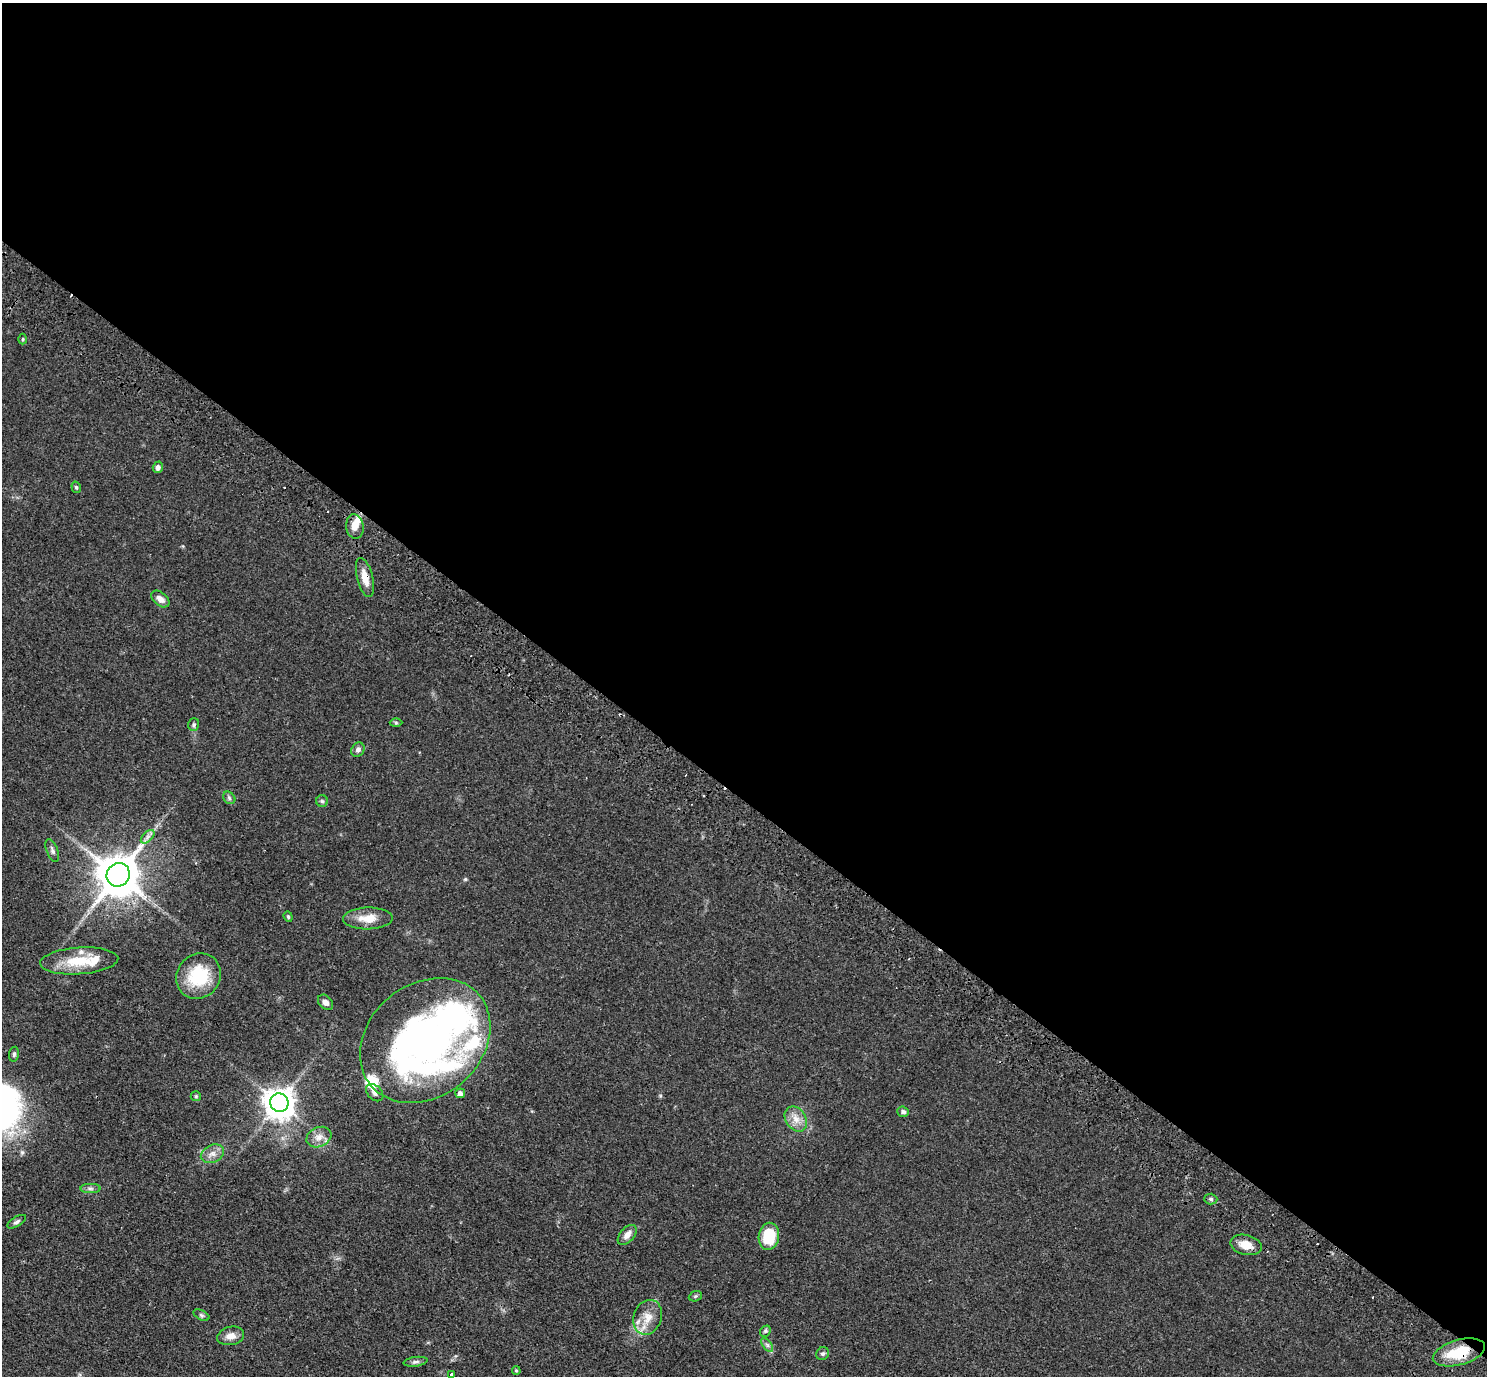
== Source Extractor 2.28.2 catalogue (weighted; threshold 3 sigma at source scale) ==
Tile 3 of 4 x 4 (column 3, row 1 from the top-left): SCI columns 3011-4495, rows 4466-5839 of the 6020 x 6043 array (HDU 1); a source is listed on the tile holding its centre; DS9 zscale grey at full resolution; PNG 1489 x 1378 px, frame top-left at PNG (2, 3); each listed source drawn as its Kron ellipse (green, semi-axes under 4 px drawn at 4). Shown black and unused: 58% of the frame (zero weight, under 3 of 4 exposures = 4% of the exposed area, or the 3 px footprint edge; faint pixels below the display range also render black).
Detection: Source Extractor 2.28.2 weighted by HDU 2 'WHT'; one run over the whole footprint, this tile lists its part. Background 0.059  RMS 0.0038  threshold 0.0173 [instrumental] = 3 sigma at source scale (4.5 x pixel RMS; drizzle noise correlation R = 1.50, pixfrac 1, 0.05/0.05 arcsec/px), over >= 5 px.
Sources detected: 57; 1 inside a brighter object's white glare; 5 cosmic-ray / hot-pixel residue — neither listed nor drawn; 5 inside a brighter listed object's ellipse — not listed separately; the other 46 listed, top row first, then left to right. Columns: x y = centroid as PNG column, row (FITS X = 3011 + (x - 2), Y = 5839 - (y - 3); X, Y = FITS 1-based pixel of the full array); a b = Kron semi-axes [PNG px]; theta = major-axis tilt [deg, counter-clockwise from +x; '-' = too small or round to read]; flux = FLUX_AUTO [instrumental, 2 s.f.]
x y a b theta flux
23 339 5 3 - 0.39
158 467 6 5 - 1.3
76 487 6 4 -73 0.55
355 527 12 9 -82 3.6
365 577 20 8 -76 4.5
160 599 10 6 -39 2.3
396 723 6 4 -1 0.52
194 725 6 5 - 0.74
358 750 7 6 - 1.4
229 798 7 5 -48 0.76
322 801 6 6 - 0.69
148 837 8 5 45 1.3
52 850 12 5 -68 1.2
118 875 12 11 - 1400
288 917 5 4 - 0.52
368 918 25 11 1 6
79 961 39 13 4 13
198 976 23 21 50 18
325 1002 9 6 -46 1.6
425 1040 71 56 40 190
14 1054 7 5 81 0.76
375 1093 10 7 -44 1.4
460 1093 5 4 - 1.6
196 1096 5 5 - 0.5
279 1103 9 9 - 590
903 1112 6 5 - 0.99
796 1119 13 10 -56 3.6
319 1137 13 9 25 3
212 1154 12 8 25 2.6
90 1188 10 4 0 1.1
1211 1199 6 5 - 0.74
17 1222 10 5 30 1.1
627 1235 12 7 49 2.3
769 1236 13 10 80 13
1246 1245 16 10 -14 4.5
695 1296 7 5 22 0.61
201 1315 8 4 -27 0.73
648 1317 18 14 71 5.8
765 1331 6 5 - 0.64
231 1336 13 9 12 3.1
767 1345 8 4 -53 0.93
1459 1352 27 12 15 13
823 1353 7 6 - 0.85
416 1362 12 4 8 1.1
516 1371 4 3 - 0.48
451 1374 3 3 - 0.87
Overlapping masked pixels (flux is a lower limit): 3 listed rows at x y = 365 577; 425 1040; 1459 1352